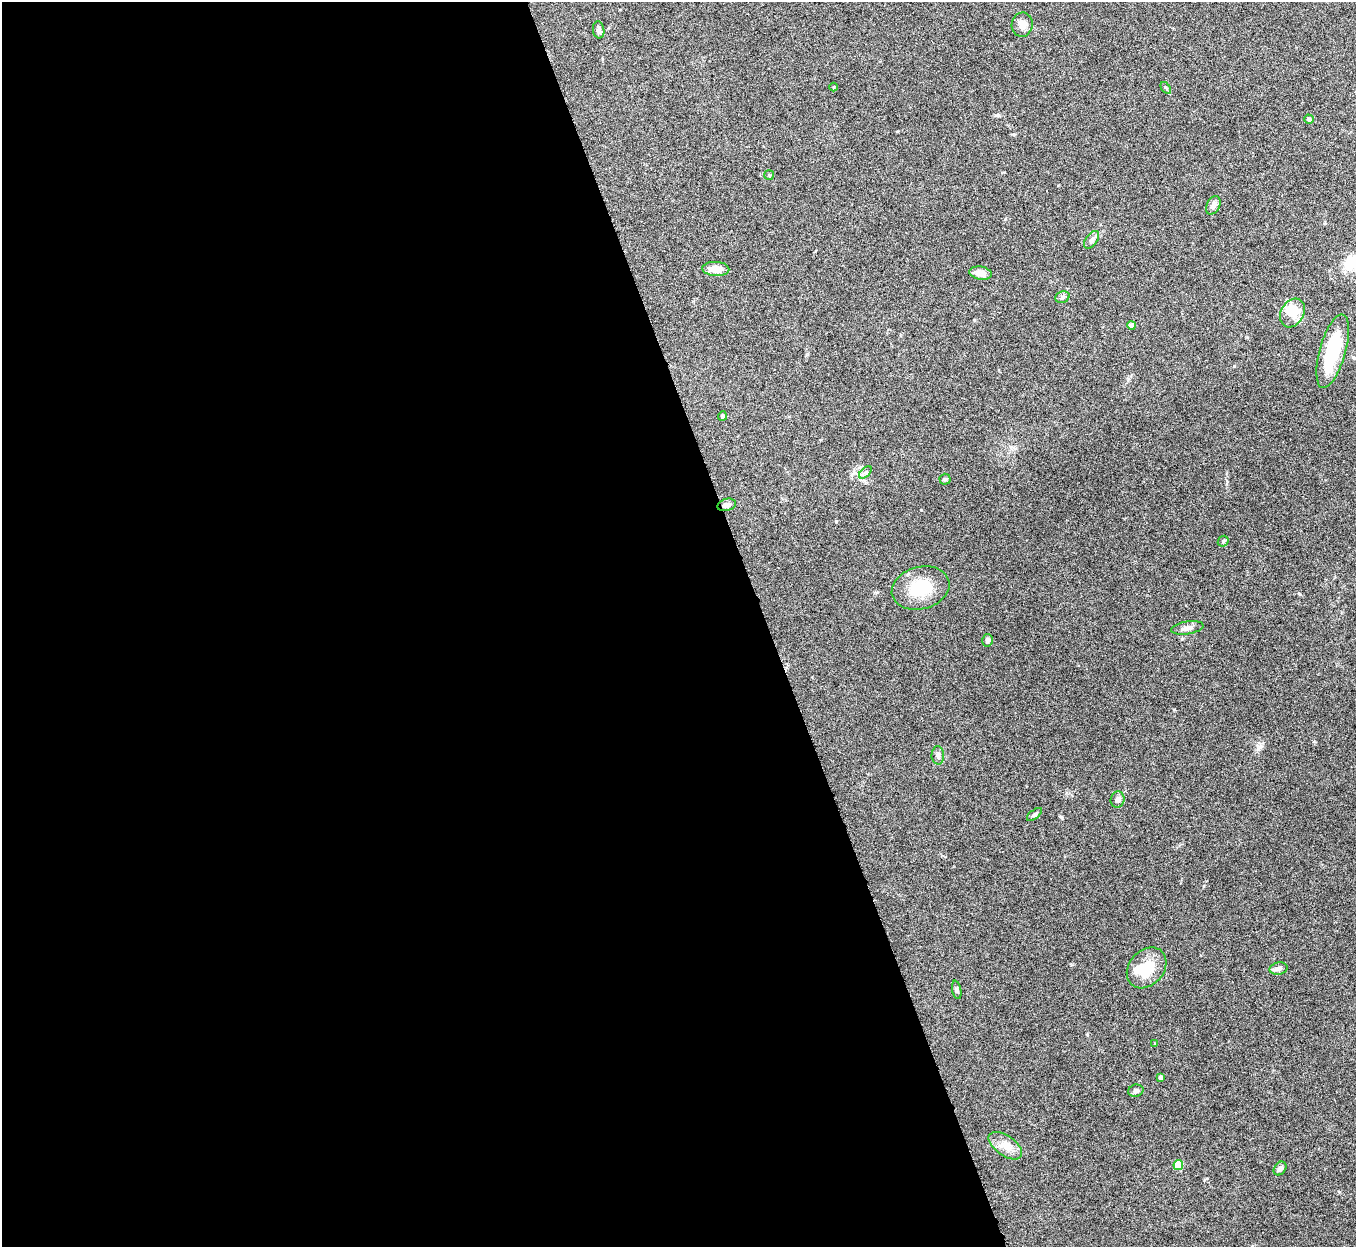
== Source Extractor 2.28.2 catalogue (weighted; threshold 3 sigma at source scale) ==
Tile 9 of 4 x 4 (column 1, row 3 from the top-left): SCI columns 2-1355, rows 1395-2639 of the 5422 x 5403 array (HDU 1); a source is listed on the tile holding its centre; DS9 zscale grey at full resolution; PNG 1358 x 1249 px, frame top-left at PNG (2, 2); each listed source drawn as its Kron ellipse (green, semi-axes under 4 px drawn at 4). Shown black and unused: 56% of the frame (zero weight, under 5 of 10 exposures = <1% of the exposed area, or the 3 px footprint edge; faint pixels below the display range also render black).
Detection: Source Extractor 2.28.2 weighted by HDU 2 'WHT'; one run over the whole footprint, this tile lists its part. Background 0.145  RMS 0.0057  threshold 0.0235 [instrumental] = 3 sigma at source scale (4.09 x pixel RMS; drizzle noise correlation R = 1.36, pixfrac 0.8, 0.05/0.05 arcsec/px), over >= 5 px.
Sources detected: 36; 2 inside a brighter object's white glare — neither listed nor drawn; the other 34 listed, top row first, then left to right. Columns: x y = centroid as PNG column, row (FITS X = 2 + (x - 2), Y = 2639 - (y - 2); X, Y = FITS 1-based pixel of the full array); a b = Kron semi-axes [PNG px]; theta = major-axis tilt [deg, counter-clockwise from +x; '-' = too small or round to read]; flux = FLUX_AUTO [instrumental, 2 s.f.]
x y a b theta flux
1022 25 12 10 78 4.5
599 30 8 5 -82 1.6
834 87 4 3 - 0.37
1166 88 6 3 -54 0.7
1309 119 5 4 - 1.4
769 175 5 5 - 0.61
1213 205 10 6 62 2.6
1092 240 10 5 53 1.7
716 269 13 7 -4 6.2
981 273 11 6 -9 4.8
1062 297 7 5 22 1.2
1292 313 15 11 60 11
1131 325 4 4 - 3
1333 351 38 13 74 29
722 416 4 4 - 1.1
865 472 7 4 45 1.2
945 479 5 5 - 0.82
727 505 9 6 16 2.1
1223 541 6 4 45 0.69
921 588 29 21 15 20
1187 628 16 6 9 2.5
988 640 6 5 - 1.7
938 755 9 6 -89 1.7
1117 800 8 7 - 1.8
1034 814 9 4 38 1.3
1147 968 23 17 48 16
1278 969 9 6 12 1.9
957 990 9 4 -79 1.1
1155 1044 4 3 - 0.54
1160 1077 3 3 - 1.2
1136 1091 7 6 - 1.4
1005 1146 19 10 -35 5.8
1178 1165 5 5 - 16
1280 1168 7 5 54 2
Overlapping masked pixels (flux is a lower limit): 1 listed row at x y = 727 505
Unlisted compact peaks at least as high as the median listed source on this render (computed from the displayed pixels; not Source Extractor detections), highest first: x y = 836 521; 1061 817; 1234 366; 1300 594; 921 510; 1174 709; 998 115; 1204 886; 974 320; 1339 1192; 1005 219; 1260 747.